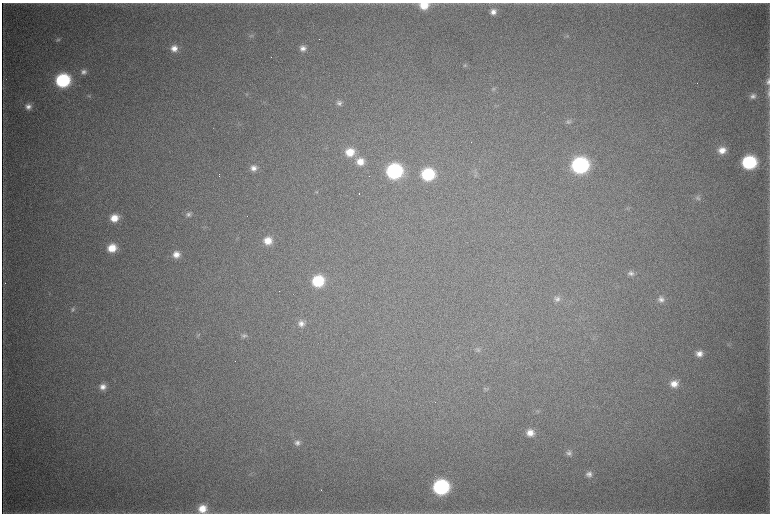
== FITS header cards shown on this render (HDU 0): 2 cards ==
NAXIS1  =                 1536 / length of data axis 1
NAXIS2  =                 1023 / length of data axis 2

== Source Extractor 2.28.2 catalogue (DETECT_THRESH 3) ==
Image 1536 x 1023 px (HDU 0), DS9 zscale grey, zoomed out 1/2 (1 PNG px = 2 x 2 image px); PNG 772 x 516 px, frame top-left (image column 1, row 1022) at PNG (2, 3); no overlay
Background 4510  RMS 38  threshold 115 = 3 sigma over >= 5 px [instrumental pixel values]
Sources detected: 62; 6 cannot appear on this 1/2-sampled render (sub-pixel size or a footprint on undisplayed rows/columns) and are not listed; the other 56 listed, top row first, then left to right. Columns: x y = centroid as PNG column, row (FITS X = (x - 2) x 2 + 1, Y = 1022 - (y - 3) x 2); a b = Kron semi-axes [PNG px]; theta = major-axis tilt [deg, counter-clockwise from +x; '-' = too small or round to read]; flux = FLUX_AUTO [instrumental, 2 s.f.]
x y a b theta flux
424 5 10 7 3 1.5e+05
493 12 8 7 - 5.1e+04
251 35 6 4 8 1.5e+04
567 36 5 4 - 1.2e+04
58 39 7 5 1 1.8e+04
174 48 8 8 - 7.1e+04
303 48 8 7 - 5.1e+04
465 65 6 5 - 1.6e+04
84 72 8 7 - 3.8e+04
63 80 9 9 - 1.1e+06
768 82 10 6 -85 3.6e+04
3 88 5 1 - 4.9e+03
493 89 6 5 - 1.7e+04
768 93 15 4 89 2.9e+04
89 96 4 4 - 9.5e+03
753 96 8 7 - 3.8e+04
339 103 8 7 - 3.3e+04
28 106 7 7 - 4.5e+04
568 121 8 6 -20 2.0e+04
722 150 9 8 - 9.1e+04
350 152 10 9 - 1.7e+05
360 162 10 9 - 1.1e+05
749 162 10 9 - 9.1e+05
580 165 11 10 - 1.8e+06
253 168 9 8 - 5.7e+04
394 171 10 9 - 1.4e+06
428 174 9 8 - 6.2e+05
475 175 5 2 - 8.0e+03
317 192 3 2 - 4.9e+03
359 193 2 1 - 2.0e+03
698 198 8 8 - 3.0e+04
188 214 8 7 - 2.9e+04
114 218 9 7 22 1.2e+05
268 241 9 8 - 1.2e+05
112 248 9 8 - 1.6e+05
176 254 8 8 - 7.5e+04
631 273 9 7 7 3.6e+04
318 281 9 8 - 4.5e+05
557 299 8 7 - 3.5e+04
661 299 8 8 - 4.5e+04
73 309 8 5 44 2.1e+04
301 323 8 7 - 4.8e+04
198 335 7 4 43 1.4e+04
244 335 7 6 - 2.2e+04
478 349 7 6 - 2.2e+04
699 354 9 8 - 6.7e+04
674 383 10 9 - 9.0e+04
103 387 8 7 - 5.9e+04
486 389 7 4 7 1.4e+04
538 411 4 4 - 1.2e+04
530 433 8 8 - 8.4e+04
297 443 8 7 - 3.8e+04
569 453 8 7 - 3.4e+04
589 474 8 7 - 4.4e+04
441 487 10 9 - 1.4e+06
202 509 10 9 - 1.4e+05
At the frame edge (FLAGS 8, measured only in part): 4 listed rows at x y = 424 5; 768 82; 768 93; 202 509
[6 sub-pixel or undisplayed-footprint detections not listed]